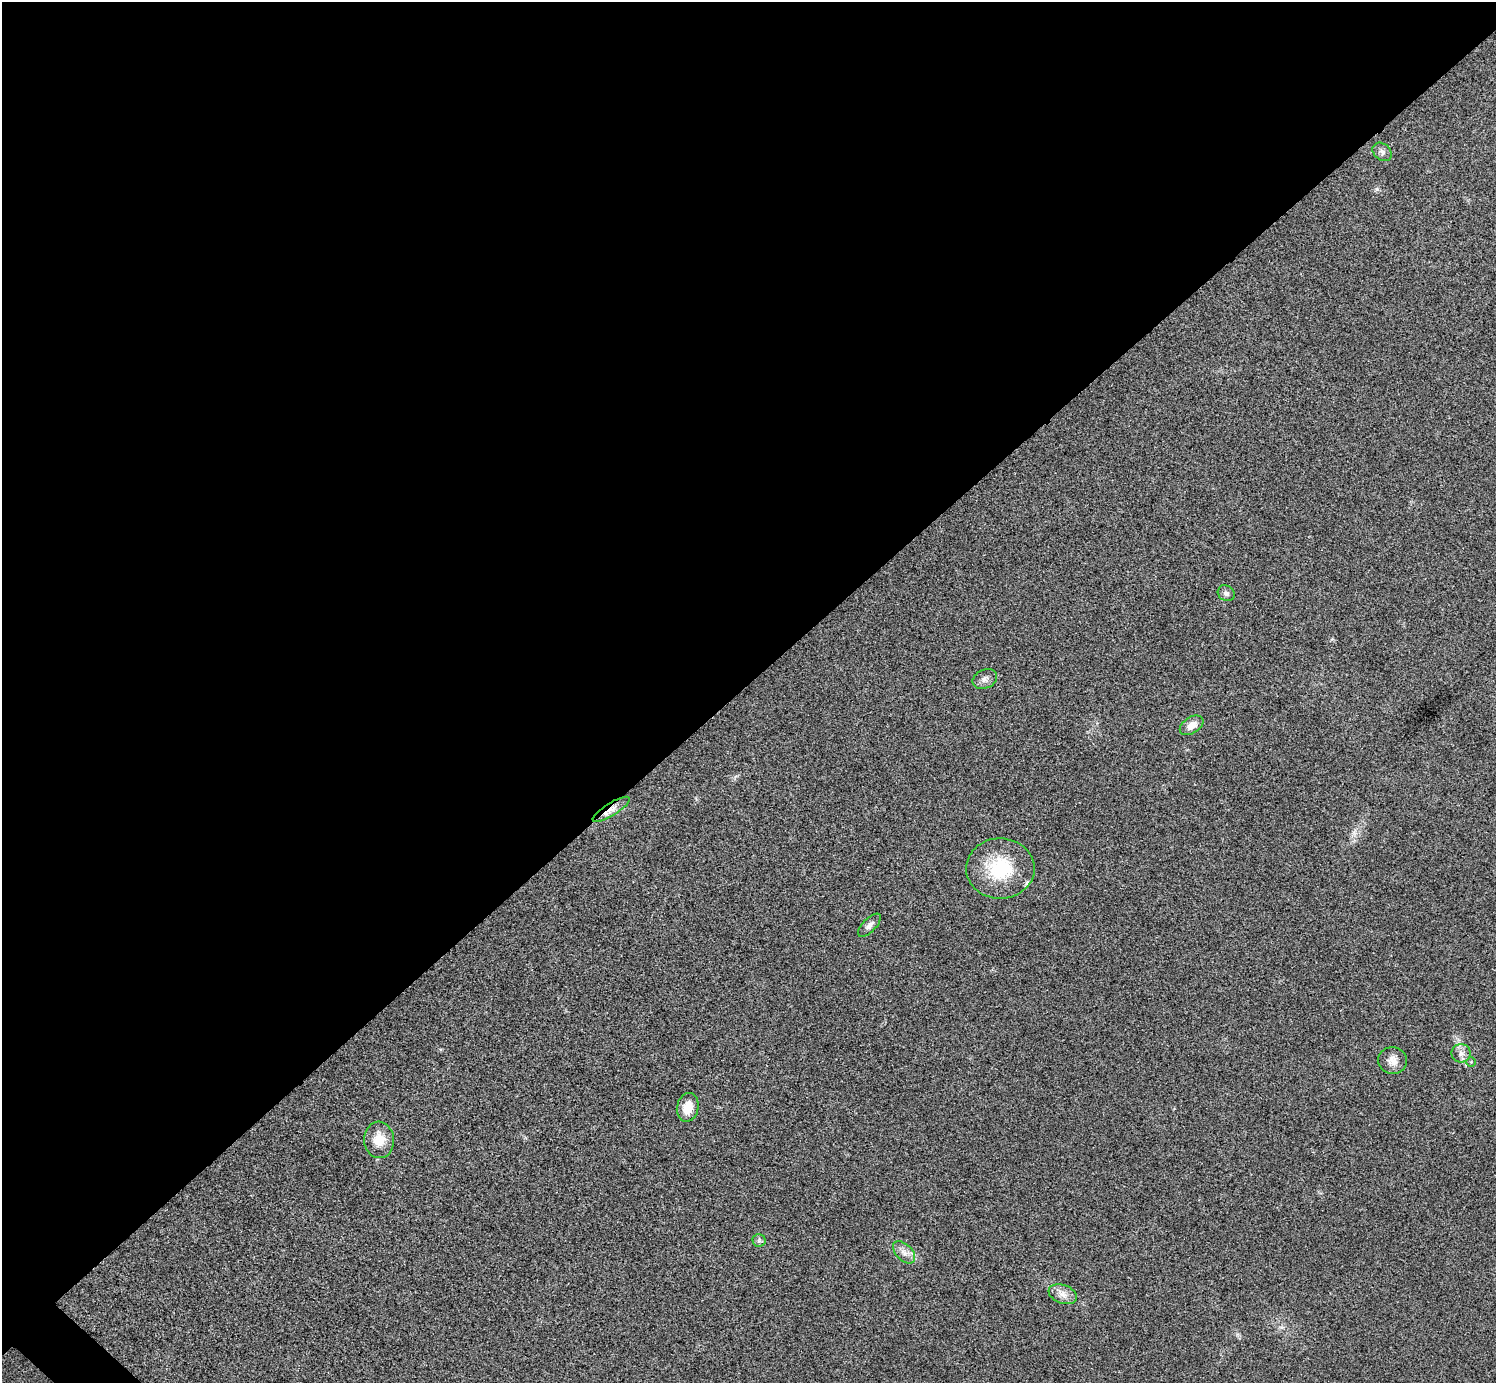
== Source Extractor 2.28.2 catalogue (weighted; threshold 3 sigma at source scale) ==
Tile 2 of 4 x 4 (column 2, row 1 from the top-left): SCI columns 1498-2991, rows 4304-5684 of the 5985 x 5985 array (HDU 1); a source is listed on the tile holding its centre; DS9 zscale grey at full resolution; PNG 1498 x 1385 px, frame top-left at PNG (2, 2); each listed source drawn as its Kron ellipse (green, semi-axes under 4 px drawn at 4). Shown black and unused: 50% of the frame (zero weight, under 3 of 4 exposures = <1% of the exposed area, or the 3 px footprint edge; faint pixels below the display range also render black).
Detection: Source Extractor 2.28.2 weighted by HDU 2 'WHT'; one run over the whole footprint, this tile lists its part. Background 0.022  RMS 0.0054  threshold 0.0242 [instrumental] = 3 sigma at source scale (4.5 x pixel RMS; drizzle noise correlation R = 1.50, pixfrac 1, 0.05/0.05 arcsec/px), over >= 5 px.
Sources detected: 16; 1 inside a brighter listed object's ellipse — not listed separately; the other 15 listed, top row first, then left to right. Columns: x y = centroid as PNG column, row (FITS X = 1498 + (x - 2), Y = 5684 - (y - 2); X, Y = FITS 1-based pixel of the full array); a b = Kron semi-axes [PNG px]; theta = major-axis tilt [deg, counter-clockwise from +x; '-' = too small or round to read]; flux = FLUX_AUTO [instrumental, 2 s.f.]
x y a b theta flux
1382 152 11 8 -40 2.1
1226 593 9 7 -36 1.9
985 679 13 9 25 2.8
1192 725 13 8 33 4.9
611 809 21 6 32 4.8
1000 868 34 30 0 31
869 925 15 6 46 2.6
1461 1053 9 9 - 3
1393 1060 14 13 - 4.7
1471 1062 4 4 - 0.57
688 1107 14 10 77 7.9
379 1140 18 15 -84 9.5
759 1240 6 6 - 1.2
904 1252 13 8 -45 3.6
1063 1294 15 9 -20 4.2
Overlapping masked pixels (flux is a lower limit): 1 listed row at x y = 611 809
Unlisted compact peaks at least as high as the median listed source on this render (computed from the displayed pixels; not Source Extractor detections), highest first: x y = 1377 189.